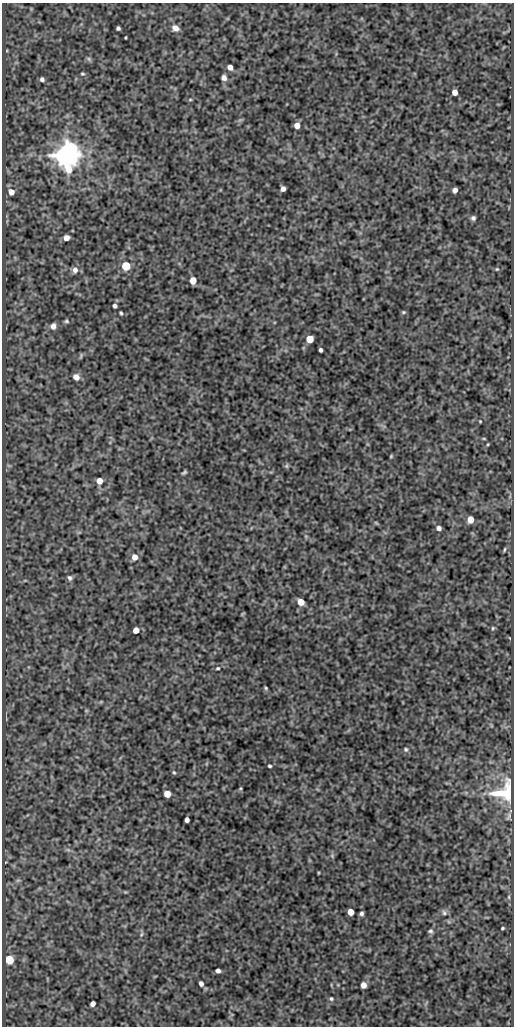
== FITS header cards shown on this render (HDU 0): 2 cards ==
NAXIS1  =                  512
NAXIS2  =                 1024

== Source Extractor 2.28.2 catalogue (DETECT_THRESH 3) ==
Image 512 x 1024 px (HDU 0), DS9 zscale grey, 1 PNG px = 1 image px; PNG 516 x 1028 px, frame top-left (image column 1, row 1024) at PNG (2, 3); no overlay
Background 89.3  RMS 0.52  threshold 1.55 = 3 sigma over >= 5 px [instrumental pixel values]
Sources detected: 74; all 74 listed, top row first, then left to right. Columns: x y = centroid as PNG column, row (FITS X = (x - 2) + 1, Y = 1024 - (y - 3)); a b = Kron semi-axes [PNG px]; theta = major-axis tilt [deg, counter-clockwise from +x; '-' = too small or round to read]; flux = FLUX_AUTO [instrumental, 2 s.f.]
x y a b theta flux
118 28 4 4 - 76
175 28 8 6 -30 200
89 59 7 4 -45 61
230 67 5 4 - 190
82 74 5 4 - 45
224 78 6 5 - 140
42 79 5 4 - 92
455 92 5 4 - 260
190 100 5 3 - 37
297 125 5 5 - 290
71 148 8 6 -40 3000
66 155 7 7 - 53000
283 189 5 4 - 170
455 190 5 4 - 140
11 192 6 6 - 280
473 218 5 5 - 83
66 238 6 5 - 210
126 266 5 5 - 1500
497 269 4 4 - 36
75 270 8 6 -90 180
193 280 5 5 - 460
115 306 4 4 - 94
403 312 6 4 19 47
121 313 4 3 - 49
66 321 6 5 - 59
53 326 7 6 - 180
309 339 5 5 - 700
320 350 4 3 - 82
81 356 9 3 69 47
76 377 8 7 - 200
480 421 3 3 - 30
484 439 5 3 - 31
488 444 4 3 - 32
391 456 4 4 - 35
286 466 6 5 - 51
184 472 5 3 - 53
99 481 5 5 - 320
470 520 5 5 - 520
376 523 7 3 -37 41
439 528 5 4 - 130
504 549 5 2 - 35
135 557 6 6 - 260
70 578 6 6 - 95
301 602 5 5 - 400
242 614 6 4 71 30
493 628 5 4 - 41
136 630 5 5 - 320
218 668 5 4 - 43
266 688 4 3 - 41
406 749 5 5 - 57
270 766 4 3 - 50
174 772 5 4 - 44
240 789 5 3 - 34
504 792 30 24 22 1700
167 794 5 5 - 470
509 816 12 5 67 98
187 820 4 4 - 150
68 850 7 4 -19 63
332 856 6 4 -47 45
318 873 4 3 - 27
18 880 7 4 18 56
509 897 6 4 -90 48
350 912 5 5 - 350
361 913 4 4 - 74
444 913 8 6 -73 100
502 928 3 2 - 41
430 931 6 5 - 75
142 934 6 4 70 50
9 960 6 5 - 1400
218 971 5 4 - 110
201 984 5 4 - 140
363 985 5 5 - 230
331 999 5 5 - 55
93 1004 5 4 - 150